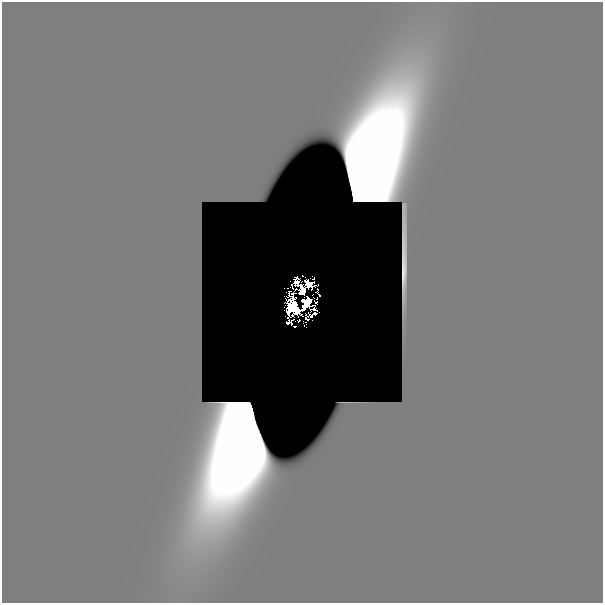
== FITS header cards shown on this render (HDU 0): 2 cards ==
NAXIS1  =                  601
NAXIS2  =                  601

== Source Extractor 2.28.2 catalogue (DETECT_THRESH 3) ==
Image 601 x 601 px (HDU 0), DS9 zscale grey, 1 PNG px = 1 image px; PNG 605 x 605 px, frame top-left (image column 1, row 601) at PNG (2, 2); no overlay
Background 1.12e-18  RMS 4.0e-18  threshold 1.19e-17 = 3 sigma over >= 5 px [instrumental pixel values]
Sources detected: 28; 17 with non-positive FLUX_AUTO (blend fragments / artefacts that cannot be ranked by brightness) are not listed; the other 11 listed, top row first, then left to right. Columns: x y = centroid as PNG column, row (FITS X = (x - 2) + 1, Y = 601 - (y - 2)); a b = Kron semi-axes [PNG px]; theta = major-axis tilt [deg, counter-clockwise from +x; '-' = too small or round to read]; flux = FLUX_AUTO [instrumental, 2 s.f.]
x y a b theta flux
308 284 15 5 -24 9.0e-02
284 288 2 2 - 1.8e-03
318 289 2 2 - 4.4e-03
319 295 2 2 - 1.5e-02
316 302 2 2 - 1.5e-02
306 303 10 7 66 3.0e+00
295 307 16 10 -60 3.4e-01
315 312 8 5 -75 5.3e-02
311 316 4 3 - 8.5e-03
288 322 6 5 - 4.7e-02
510 591 48 27 0 8.8e-08
At the frame edge (FLAGS 8, measured only in part): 1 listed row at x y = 510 591
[17 non-positive-flux detections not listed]